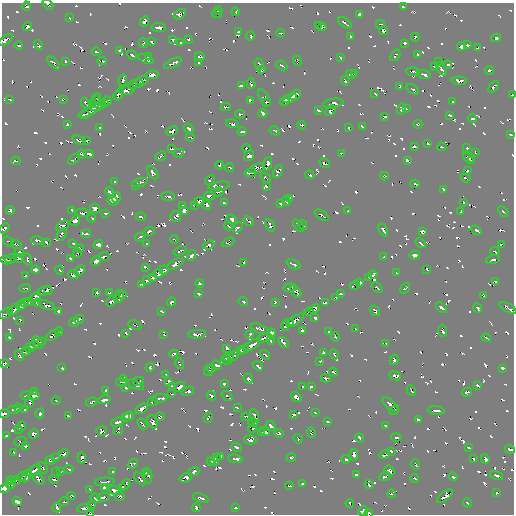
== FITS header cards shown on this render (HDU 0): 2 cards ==
NAXIS1  =                  512 / Axis length
NAXIS2  =                  512 / Axis length

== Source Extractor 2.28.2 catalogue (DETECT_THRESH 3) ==
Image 512 x 512 px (HDU 0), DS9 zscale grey, 1 PNG px = 1 image px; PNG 516 x 516 px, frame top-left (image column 1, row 512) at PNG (2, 3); each listed source drawn as its Kron ellipse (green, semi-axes under 4 px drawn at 4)
Background -2.97e-05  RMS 1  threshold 3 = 3 sigma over >= 5 px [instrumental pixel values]
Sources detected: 1067; of the 1067, the 500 brightest by FLUX_AUTO listed and drawn (567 fainter detections omitted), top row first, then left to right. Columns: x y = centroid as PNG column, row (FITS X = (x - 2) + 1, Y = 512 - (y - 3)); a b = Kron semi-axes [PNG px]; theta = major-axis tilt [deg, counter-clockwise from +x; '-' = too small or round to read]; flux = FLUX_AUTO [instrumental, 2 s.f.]
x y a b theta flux
48 4 6 3 -42 240
26 6 4 3 - 170
404 7 4 2 - 150
218 11 4 3 - 170
236 12 4 3 - 170
180 14 6 4 31 350
217 14 5 3 - 170
359 14 4 3 - 260
69 18 3 3 - 170
144 21 5 4 - 330
345 23 7 2 -35 260
380 24 4 3 - 220
318 25 3 3 - 150
27 26 5 4 - 440
159 27 7 4 -5 480
322 27 4 3 - 290
383 30 4 4 - 330
238 32 4 3 - 200
281 33 4 3 - 150
250 36 4 3 - 220
351 37 3 3 - 190
415 37 4 3 - 220
496 38 5 4 - 260
188 39 3 3 - 160
5 40 8 3 36 590
173 40 4 3 - 190
151 42 4 3 - 160
143 43 5 3 - 150
181 43 3 3 - 170
405 43 4 3 - 180
19 45 4 3 - 180
38 45 5 3 - 250
467 45 4 3 - 210
461 46 5 3 - 300
478 48 4 3 - 150
120 50 4 4 - 240
97 52 5 3 - 160
132 55 5 3 - 250
395 55 6 3 52 180
418 55 4 3 - 190
148 57 3 3 - 240
199 57 5 3 - 270
340 58 4 3 - 200
146 59 8 4 -25 310
65 61 4 3 - 160
102 61 5 3 - 150
297 61 5 4 - 210
439 62 4 3 - 160
54 63 8 3 -47 260
173 63 9 3 27 440
199 63 4 3 - 170
259 64 6 3 -73 310
282 65 6 2 -29 190
448 65 4 3 - 160
435 66 4 3 - 270
441 69 7 3 -54 360
261 70 4 3 - 160
489 70 4 3 - 210
413 72 6 3 -4 270
354 73 3 3 - 170
351 74 5 3 - 190
424 74 7 3 -17 290
152 75 6 4 7 580
123 80 6 3 78 250
142 80 6 3 18 390
345 81 5 3 - 200
459 81 7 4 -4 410
137 83 6 4 -2 480
251 83 5 3 - 230
132 85 4 3 - 220
241 86 4 3 - 180
400 86 4 3 - 180
494 87 6 3 48 250
413 89 7 2 -36 220
126 90 7 4 -1 400
119 94 6 3 60 360
375 94 3 2 - 170
295 95 6 3 33 600
512 95 3 2 - 160
97 98 4 3 - 170
264 98 9 4 -61 320
290 98 7 3 22 760
63 99 4 3 - 160
10 100 4 2 - 150
107 101 5 4 - 430
250 101 4 3 - 210
284 101 5 3 - 410
95 102 6 3 86 190
266 102 3 3 - 210
452 102 4 3 - 210
85 103 5 3 - 180
105 103 3 2 - 160
333 103 10 4 9 420
98 106 8 2 20 430
226 107 5 3 - 290
406 108 3 3 - 150
401 109 5 4 - 340
91 110 14 4 29 840
319 111 4 3 - 160
331 111 6 4 48 300
263 113 4 3 - 250
240 114 4 3 - 210
84 115 5 3 - 300
450 115 3 2 - 170
385 116 4 2 - 160
472 119 5 3 - 150
67 124 3 3 - 190
232 124 6 3 -17 170
418 124 4 3 - 190
302 125 4 3 - 180
362 126 4 3 - 200
349 127 4 3 - 180
100 128 3 3 - 170
189 128 5 3 - 290
172 131 6 3 27 580
242 131 5 3 - 280
275 131 5 2 - 160
511 135 4 3 - 170
190 137 4 3 - 190
79 140 7 4 -21 350
87 141 4 3 - 190
428 143 3 3 - 230
414 147 4 3 - 190
442 147 4 3 - 160
246 148 4 3 - 200
467 148 3 3 - 150
172 149 3 2 - 180
475 152 4 3 - 180
179 153 5 3 - 190
341 153 4 3 - 150
82 154 4 3 - 240
89 154 5 4 - 410
160 156 5 3 - 200
249 156 5 5 - 390
468 158 6 3 -43 340
74 159 7 3 42 210
408 160 4 3 - 210
471 160 4 3 - 180
16 161 4 3 - 190
325 163 6 3 -30 270
268 164 7 4 70 480
220 165 4 3 - 220
229 167 4 3 - 180
257 168 8 4 20 460
467 171 4 3 - 180
278 172 6 4 61 260
153 173 7 4 -56 430
250 173 6 3 10 360
309 175 5 3 - 190
384 176 4 3 - 190
266 178 6 3 -34 160
465 178 5 2 - 170
210 180 5 3 - 180
115 182 3 3 - 150
140 183 8 3 17 220
415 184 5 3 - 180
135 185 3 3 - 150
219 186 10 3 10 310
266 186 3 3 - 160
443 189 4 3 - 160
109 192 4 2 - 170
218 192 6 3 16 230
168 196 7 3 -7 280
209 196 5 4 - 400
116 197 5 4 - 400
290 198 3 3 - 180
113 201 5 4 - 340
199 201 5 4 - 320
286 201 4 3 - 200
464 202 3 3 - 170
224 203 4 3 - 210
281 204 3 3 - 170
194 205 3 3 - 180
207 205 5 3 - 320
183 206 4 3 - 160
95 208 5 5 - 380
10 210 4 3 - 240
72 210 4 3 - 230
184 211 4 4 - 290
348 211 3 2 - 150
503 211 6 2 -44 180
461 212 4 3 - 150
83 213 7 4 -6 390
105 213 4 3 - 190
322 215 8 2 -33 250
141 217 5 3 - 230
176 217 5 5 - 310
92 218 4 3 - 170
232 219 5 4 - 280
75 221 6 4 51 460
249 221 6 2 -40 200
270 225 7 3 -62 290
298 225 7 3 -54 360
303 225 5 3 - 190
62 226 7 4 28 390
228 226 4 2 - 190
4 228 6 3 42 300
237 228 6 3 45 250
383 230 7 3 -62 310
476 230 6 3 -36 310
149 231 6 3 18 280
423 231 4 4 - 240
62 234 6 3 60 250
86 234 5 3 - 230
140 237 5 3 - 170
174 240 4 2 - 150
37 241 6 3 -12 380
9 242 6 2 -37 170
228 242 6 3 30 200
46 243 4 2 - 160
147 243 3 3 - 180
421 243 6 2 -38 190
16 244 5 3 - 170
73 244 4 3 - 160
98 245 5 4 - 310
209 245 6 3 22 490
501 245 4 3 - 230
79 248 4 3 - 200
180 251 7 3 25 220
19 252 4 4 - 250
495 252 5 2 - 160
77 253 5 3 - 160
192 255 5 4 - 300
415 255 5 3 - 370
104 256 6 3 21 260
384 257 3 3 - 230
18 258 5 3 - 210
11 259 6 3 22 320
28 259 6 3 -70 190
70 259 4 3 - 200
6 260 6 3 -11 310
493 260 7 3 17 310
96 261 5 4 - 410
244 262 3 3 - 180
175 264 9 3 32 510
293 264 7 3 -25 270
145 267 4 3 - 220
427 269 3 3 - 170
35 270 4 4 - 300
60 270 4 2 - 160
164 270 4 4 - 270
80 271 6 3 45 410
396 273 4 2 - 150
158 274 4 4 - 280
373 274 4 3 - 210
73 275 5 4 - 380
26 276 4 3 - 260
369 277 4 2 - 150
152 278 3 3 - 150
147 281 4 3 - 220
496 281 4 3 - 170
360 282 4 3 - 170
200 283 4 3 - 150
141 284 3 3 - 150
355 285 5 3 - 150
25 288 5 3 - 200
290 288 6 3 6 220
377 288 6 3 -40 260
405 288 6 3 53 220
48 289 3 2 - 200
45 291 7 4 13 380
296 292 7 3 -50 380
96 293 4 3 - 220
109 293 4 3 - 200
198 294 3 3 - 200
341 294 3 3 - 180
123 295 4 3 - 190
119 296 6 5 - 370
484 296 4 3 - 200
35 297 6 3 30 350
336 298 4 3 - 150
29 301 4 3 - 160
112 301 6 3 38 430
243 301 5 3 - 230
172 302 4 3 - 280
275 302 4 3 - 160
25 303 4 3 - 250
37 303 4 3 - 180
325 303 4 3 - 240
47 305 9 4 -21 340
21 306 4 4 - 300
441 308 6 3 -39 310
478 308 5 3 - 190
508 308 9 3 -29 430
314 309 5 4 - 370
14 310 7 4 41 440
58 311 4 3 - 190
161 311 4 3 - 200
309 311 4 3 - 350
375 311 5 3 - 280
6 313 8 4 39 420
315 318 3 3 - 230
79 319 5 3 - 280
20 320 4 3 - 200
295 320 10 4 34 530
74 322 5 3 - 300
291 322 3 3 - 190
135 325 7 2 -24 180
285 325 6 4 73 340
260 329 9 3 -21 260
355 329 3 3 - 170
302 330 4 4 - 230
59 331 4 3 - 210
443 331 6 3 -69 310
329 332 3 3 - 170
126 333 3 3 - 190
271 333 5 3 - 360
164 334 4 2 - 180
197 334 9 3 5 450
250 334 4 3 - 190
53 335 8 3 37 410
9 337 3 3 - 170
335 337 5 3 - 160
264 338 8 3 16 460
486 338 5 2 - 160
271 340 4 3 - 170
41 341 4 3 - 230
38 342 7 2 -56 190
283 342 6 3 -52 230
386 343 4 3 - 170
34 345 5 3 - 230
252 345 9 3 31 660
30 347 5 3 - 350
227 348 4 3 - 260
244 350 5 3 - 240
25 351 4 4 - 250
241 351 4 3 - 190
324 352 4 3 - 190
174 354 4 3 - 200
334 354 5 2 - 170
265 355 5 3 - 210
19 356 5 3 - 280
233 356 6 3 41 310
229 357 5 3 - 260
226 360 6 3 -26 280
394 360 5 3 - 250
320 361 3 3 - 150
4 363 4 3 - 160
180 364 5 2 - 160
217 365 5 3 - 250
258 366 5 2 - 150
150 367 5 3 - 190
62 368 3 3 - 170
211 368 4 3 - 180
503 368 4 3 - 290
209 370 5 3 - 190
333 372 5 3 - 150
166 375 3 3 - 160
395 376 6 4 -23 320
124 378 3 3 - 150
326 378 5 3 - 200
248 379 5 4 - 310
138 381 5 3 - 180
169 381 4 3 - 270
122 382 5 3 - 200
224 384 3 3 - 200
136 385 8 3 -24 330
172 386 3 3 - 170
311 386 4 3 - 180
477 386 4 3 - 160
179 387 6 3 37 460
303 387 3 3 - 160
126 388 4 3 - 240
411 390 5 2 - 160
106 391 4 3 - 190
188 391 6 3 17 260
35 392 4 3 - 160
467 392 5 3 - 330
171 394 4 3 - 160
26 396 5 3 - 170
34 396 6 3 6 390
211 396 5 3 - 320
227 396 6 3 -39 180
296 397 6 4 -41 400
160 398 8 3 8 400
104 400 6 3 14 410
56 401 4 2 - 160
153 401 5 3 - 230
91 402 6 3 29 250
30 403 5 3 - 150
390 404 10 3 -41 440
18 407 4 2 - 170
237 407 4 3 - 150
14 409 6 3 0 240
141 409 6 3 32 420
25 410 3 3 - 170
394 410 5 2 - 170
436 410 8 3 -4 320
40 413 5 3 - 260
315 413 4 3 - 170
4 414 5 3 - 380
294 414 4 3 - 190
68 416 3 3 - 180
129 416 5 4 - 330
254 416 7 3 -70 330
125 417 4 3 - 240
160 417 4 3 - 260
246 417 4 3 - 160
208 418 5 3 - 230
418 420 4 4 - 280
327 421 4 3 - 220
117 422 6 3 22 380
153 422 7 5 -68 390
253 422 5 4 - 330
142 424 6 2 -49 250
385 425 3 3 - 160
21 426 5 4 - 310
271 426 6 3 -43 290
252 428 4 3 - 180
19 429 4 3 - 190
118 430 5 4 - 160
102 431 5 5 - 430
264 432 5 3 - 240
311 432 5 2 - 170
262 433 4 3 - 300
34 434 5 4 - 350
279 434 5 3 - 210
6 436 4 3 - 150
396 437 5 3 - 150
359 438 4 3 - 210
298 439 5 3 - 170
250 440 6 5 - 510
21 442 6 5 - 330
25 446 4 3 - 270
236 447 5 3 - 290
469 448 3 3 - 150
510 449 5 3 - 250
391 451 4 3 - 220
13 452 3 3 - 150
64 454 5 3 - 240
354 455 6 3 85 360
385 455 5 3 - 280
221 457 4 3 - 260
291 457 5 3 - 250
56 458 4 3 - 160
82 458 5 4 - 350
216 458 4 3 - 170
235 459 7 3 -6 290
346 459 4 3 - 170
473 459 3 3 - 160
485 459 4 4 - 270
50 460 4 3 - 230
211 461 4 3 - 230
215 461 4 3 - 220
133 464 6 4 36 170
416 464 5 2 - 160
42 468 6 3 -53 180
69 469 5 3 - 200
34 470 8 3 36 430
60 471 4 3 - 180
194 471 6 3 22 280
389 471 5 4 - 360
56 472 4 3 - 180
113 472 3 3 - 170
145 473 4 2 - 160
356 474 4 3 - 200
497 475 6 3 -19 270
27 476 7 3 60 400
148 476 8 3 -86 340
22 477 5 3 - 310
385 477 6 3 22 220
453 477 4 3 - 230
186 478 6 4 19 440
415 478 4 3 - 160
39 479 7 3 -44 310
54 479 5 3 - 200
140 479 8 3 -48 290
11 481 5 3 - 270
15 481 4 3 - 230
104 482 10 3 5 400
125 484 6 3 50 210
302 484 4 3 - 150
10 485 4 3 - 180
369 485 4 3 - 200
289 486 4 3 - 160
123 487 4 3 - 190
4 488 5 4 - 500
105 488 3 3 - 190
90 489 3 3 - 170
114 490 5 4 - 330
497 492 3 3 - 160
391 494 4 3 - 170
71 496 4 3 - 220
119 496 5 4 - 210
445 496 9 4 38 620
103 497 7 3 1 350
96 498 5 3 - 270
201 498 8 3 -19 260
17 501 5 4 - 370
64 502 5 3 - 160
350 503 4 3 - 170
467 503 5 2 - 150
91 505 4 3 - 250
196 507 4 3 - 260
236 507 4 3 - 210
57 508 4 3 - 150
85 508 7 4 7 430
363 511 5 5 - 380
369 513 4 3 - 170
90 514 4 2 - 190
At the frame edge (FLAGS 8, measured only in part): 13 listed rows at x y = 48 4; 26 6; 5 40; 512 95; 511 135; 4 228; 508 308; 6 313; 4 414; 510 449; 4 488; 369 513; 90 514
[567 fainter detections neither listed nor drawn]